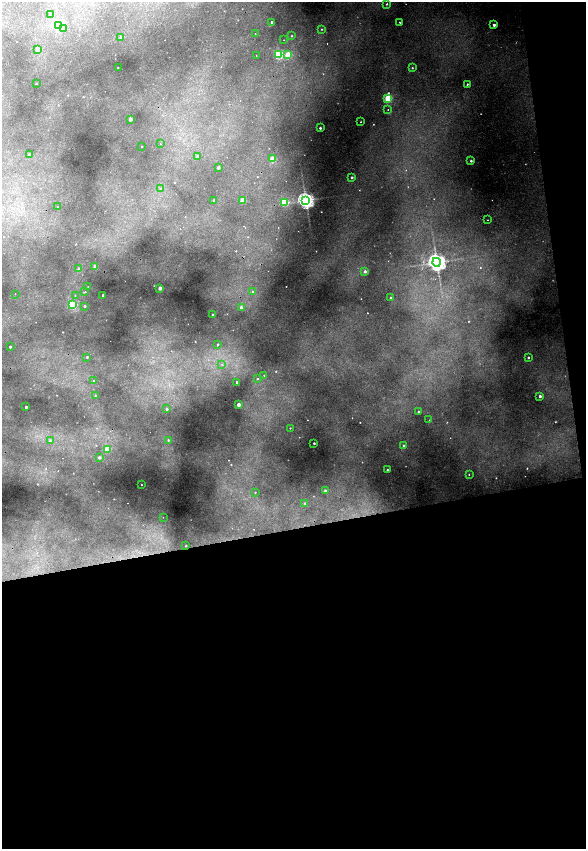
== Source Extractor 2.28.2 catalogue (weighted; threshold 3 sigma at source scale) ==
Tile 16 of 4 x 4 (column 4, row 4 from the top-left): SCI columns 3831-4998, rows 1-1693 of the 5212 x 6773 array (HDU 1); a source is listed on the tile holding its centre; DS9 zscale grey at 2 x 2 block average (1 PNG px = mean of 2 x 2 image px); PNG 588 x 851 px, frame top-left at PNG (2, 2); each listed source drawn as its Kron ellipse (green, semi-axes under 4 px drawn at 4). Shown black and unused: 41% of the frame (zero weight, under 2 of 4 exposures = <1% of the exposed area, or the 3 px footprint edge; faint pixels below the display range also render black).
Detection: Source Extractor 2.28.2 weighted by HDU 2 'WHT'; one run over the whole footprint, this tile lists its part. Background 0.48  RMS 0.025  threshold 0.111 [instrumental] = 3 sigma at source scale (4.5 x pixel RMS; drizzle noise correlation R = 1.50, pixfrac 1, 0.05/0.05 arcsec/px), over >= 5 px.
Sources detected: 94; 7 cosmic-ray / hot-pixel residue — neither listed nor drawn; the other 87 listed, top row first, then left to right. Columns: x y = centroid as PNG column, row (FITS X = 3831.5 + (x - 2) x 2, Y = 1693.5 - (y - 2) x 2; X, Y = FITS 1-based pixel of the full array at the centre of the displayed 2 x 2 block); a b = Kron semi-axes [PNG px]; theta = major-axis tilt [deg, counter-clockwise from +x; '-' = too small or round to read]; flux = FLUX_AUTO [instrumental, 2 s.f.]
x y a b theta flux
387 4 2 2 - 5.8
50 14 2 2 - 8.9
272 22 2 2 - 5.4
400 22 2 2 - 3.1
58 25 3 3 - 430
494 25 2 2 - 14
64 29 3 2 - 5
322 29 2 2 - 2.2
255 34 2 2 - 2.9
292 36 2 2 - 2.6
120 37 3 2 - 6.9
284 40 2 2 - 3.1
37 50 2 2 - 20
278 54 3 3 - 330
256 55 2 2 - 2.8
288 55 3 2 - 100
118 68 2 2 - 2.6
412 68 2 2 - 2.9
36 84 2 2 - 8.6
467 84 2 2 - 4
388 98 3 3 - 170
388 110 2 2 - 1.8
130 119 2 2 - 28
361 122 2 2 - 1.9
320 128 2 2 - 8.1
160 144 2 2 - 2
142 146 2 2 - 1.7
29 154 2 2 - 6.4
197 157 2 2 - 21
272 159 2 2 - 69
471 161 2 2 - 6.6
218 167 2 2 - 15
352 177 2 2 - 5.6
160 188 2 2 - 3.1
214 200 2 2 - 3.9
306 200 4 3 - 1800
243 201 2 2 - 87
284 202 3 3 - 240
58 207 2 2 - 1.9
488 220 2 2 - 2.5
436 262 4 4 - 2300
95 267 2 2 - 32
79 269 3 3 - 13
365 271 2 2 - 11
88 287 2 2 - 2.7
160 288 2 2 - 35
85 292 2 2 - 3.4
253 292 3 3 - 6.1
15 294 2 2 - 23
75 295 2 2 - 3.1
103 296 2 2 - 6.6
391 298 2 2 - 6.2
72 304 3 3 - 220
85 306 2 2 - 5.9
241 308 3 2 - 24
213 315 2 2 - 12
217 345 2 2 - 7.7
10 347 2 2 - 7.2
87 357 2 2 - 4.9
528 357 2 2 - 5.8
222 365 3 2 - 4.4
264 375 2 2 - 3.4
258 378 2 2 - 3.3
93 380 2 2 - 3
237 382 2 2 - 5.3
96 396 2 2 - 8.5
540 396 2 2 - 11
239 405 2 2 - 40
26 407 2 2 - 9.5
167 409 2 2 - 7.8
418 412 2 2 - 5.9
429 420 2 2 - 1.8
290 428 2 2 - 2.5
168 440 3 2 - 4.7
50 441 3 3 - 9.9
314 443 2 2 - 5.4
403 446 2 2 - 6.4
107 449 2 2 - 96
99 457 2 2 - 12
387 470 2 2 - 5.8
469 474 2 2 - 2.2
141 485 2 2 - 4.3
325 491 3 2 - 16
255 492 2 2 - 2.1
305 503 3 2 - 4.9
163 517 2 2 - 1.6
186 545 2 2 - 2.6
Diffuse or blended objects may show on this block-average render without a row.